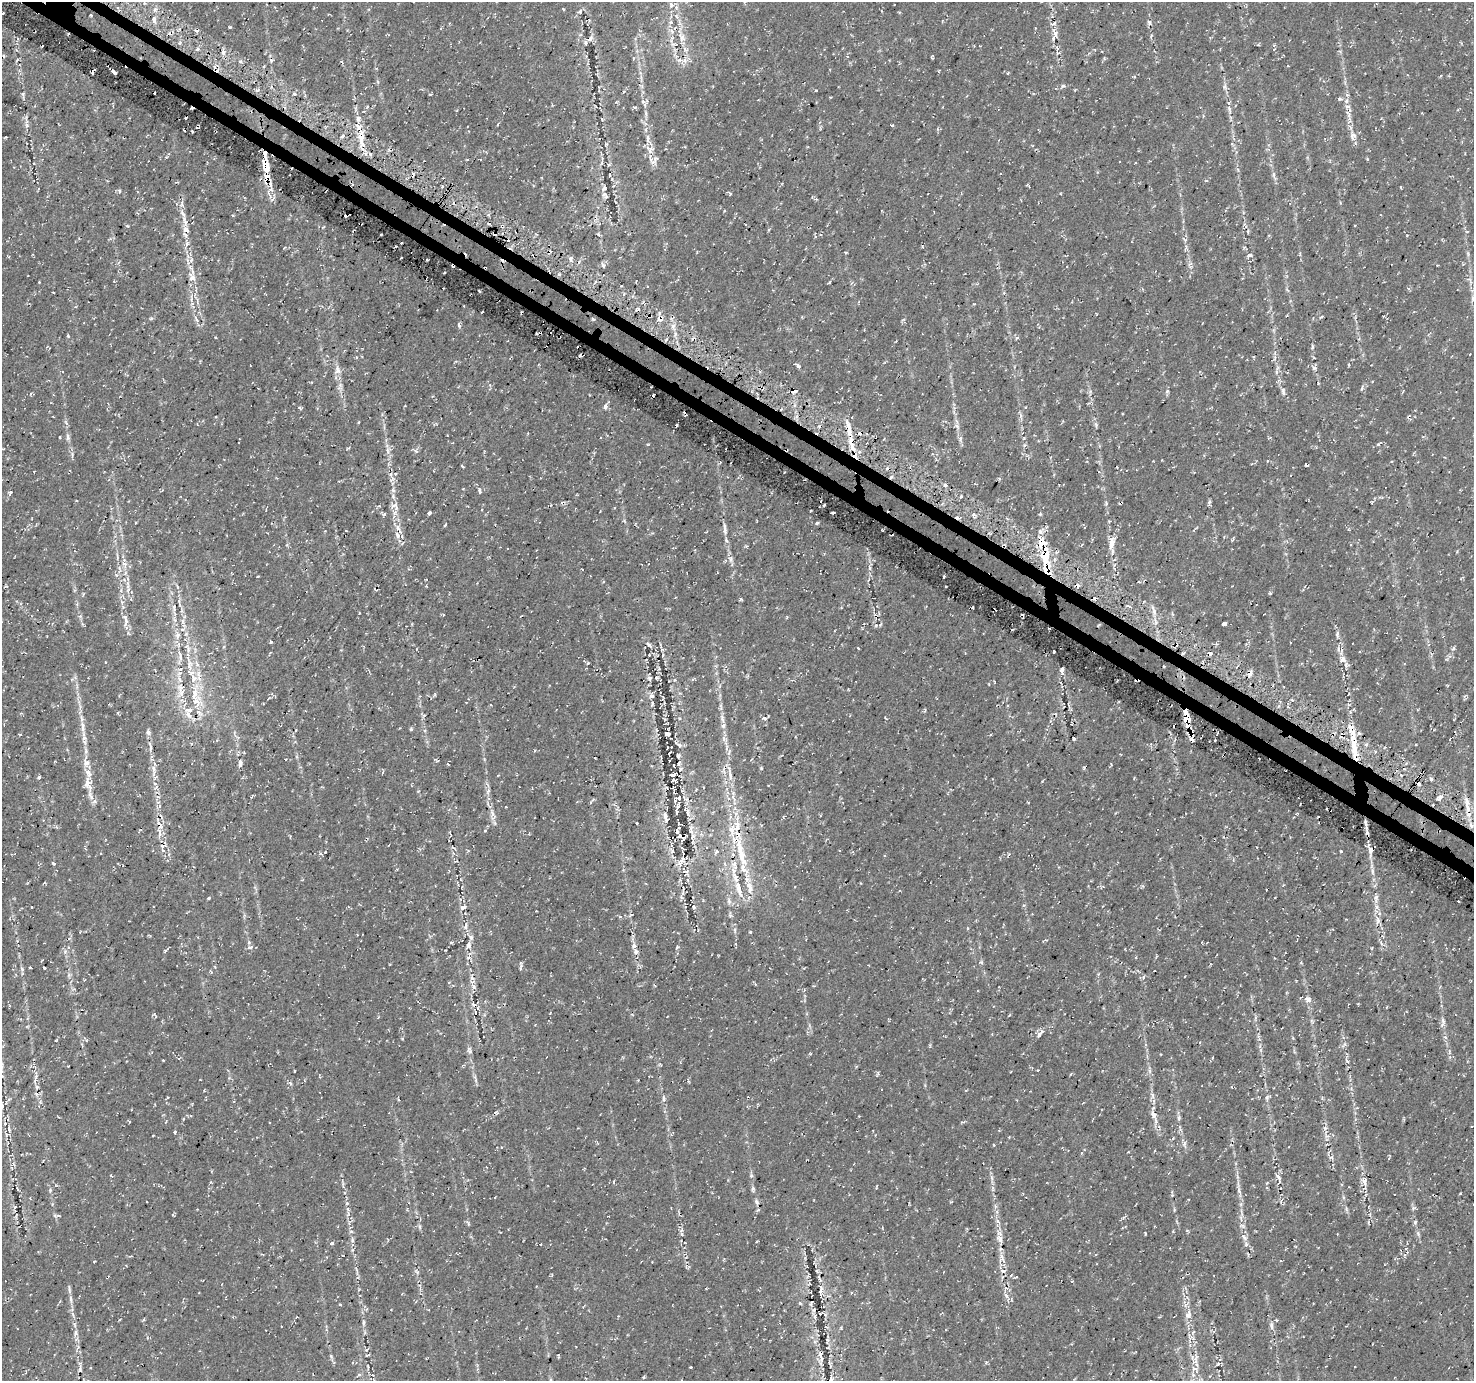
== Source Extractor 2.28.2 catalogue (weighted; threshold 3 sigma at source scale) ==
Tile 11 of 4 x 4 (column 3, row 3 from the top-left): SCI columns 2961-4432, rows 1595-2973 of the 5938 x 6020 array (HDU 1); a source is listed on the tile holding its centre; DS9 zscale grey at full resolution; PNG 1476 x 1383 px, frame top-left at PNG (2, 2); no overlay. Shown black and unused: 2% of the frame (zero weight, under 2 of 3 exposures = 2% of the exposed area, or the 3 px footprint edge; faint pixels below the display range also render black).
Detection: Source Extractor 2.28.2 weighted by HDU 2 'WHT'; one run over the whole footprint, this tile lists its part. Background 0.00342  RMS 0.003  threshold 0.0137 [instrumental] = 3 sigma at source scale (4.5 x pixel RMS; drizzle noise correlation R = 1.50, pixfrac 1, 0.0396/0.0396 arcsec/px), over >= 5 px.
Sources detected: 470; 37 cosmic-ray / hot-pixel residue — not listed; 50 inside a brighter listed object's ellipse — not listed separately; the other 383 listed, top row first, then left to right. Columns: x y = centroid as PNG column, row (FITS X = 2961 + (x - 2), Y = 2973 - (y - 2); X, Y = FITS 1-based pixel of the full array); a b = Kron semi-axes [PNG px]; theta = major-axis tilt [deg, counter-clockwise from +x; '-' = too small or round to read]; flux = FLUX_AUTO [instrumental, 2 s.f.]
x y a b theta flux
496 2 3 3 - 0.18
671 5 7 6 - 0.96
580 11 8 5 49 0.75
3 13 3 2 - 0.34
91 15 3 2 - 0.49
676 16 6 4 -88 0.53
154 19 6 3 88 2.9
1149 22 6 4 -51 0.52
449 23 3 3 - 0.23
230 27 3 3 - 0.45
197 31 6 4 -8 0.65
68 34 3 2 - 0.41
1055 34 10 7 89 1.4
681 37 17 8 -64 2.9
590 38 6 5 - 1.1
18 39 4 3 - 0.25
585 42 6 4 79 0.55
1057 48 8 4 -68 0.61
197 49 5 4 - 0.54
1274 49 4 3 - 0.35
633 58 5 3 - 0.3
685 60 8 6 -52 1.3
240 61 5 3 - 0.46
271 61 5 4 - 0.46
342 62 6 3 -44 0.44
114 72 4 3 - 1.4
1007 73 4 3 - 0.31
1063 86 6 5 - 0.6
271 87 4 4 - 0.43
1225 87 8 4 82 0.7
258 89 5 4 - 0.61
816 90 3 3 - 0.28
294 94 5 3 - 0.61
1340 99 10 4 -15 0.83
643 102 6 4 -20 0.55
367 106 3 3 - 0.58
1347 106 8 4 -1 0.64
635 107 4 4 - 0.5
1229 109 12 5 -73 1.1
1458 110 3 3 - 0.28
646 113 8 4 -82 0.62
358 118 7 7 - 1
602 119 5 3 - 0.23
1349 120 10 4 -81 1.2
27 125 6 6 - 0.65
892 125 3 3 - 0.57
1353 136 12 8 84 1.8
6 137 3 2 - 0.24
361 138 18 8 -71 4.2
650 149 12 11 - 2.3
370 154 5 4 - 0.67
166 157 3 3 - 0.25
1367 159 4 3 - 0.27
653 162 16 7 48 1.5
14 167 3 2 - 0.18
266 167 13 7 -86 4
1000 174 3 2 - 0.29
1274 175 8 4 -90 0.65
1207 181 4 3 - 0.32
1401 187 4 2 - 0.3
604 188 7 5 55 0.74
270 190 14 7 51 1.5
119 191 5 3 - 0.45
730 194 5 3 - 0.26
605 195 9 5 -61 0.74
272 199 7 3 46 0.49
183 213 13 5 -62 1.4
233 215 4 3 - 0.29
128 226 4 4 - 0.33
323 227 5 3 - 0.29
186 229 10 7 -56 1.7
1467 231 5 3 - 0.24
598 234 5 3 - 0.49
821 234 4 3 - 0.28
1185 239 6 4 -18 0.42
187 243 8 6 75 1
845 252 3 3 - 0.52
1249 255 6 4 10 0.7
8 256 5 2 - 0.26
570 259 6 5 - 0.75
1190 264 8 4 36 0.58
603 265 7 4 -75 0.71
1437 265 2 2 - 0.21
445 272 2 2 - 0.32
192 277 11 8 -79 1.9
39 282 3 2 - 0.28
829 282 5 3 - 0.29
191 298 12 3 90 0.75
1473 299 8 5 -83 0.75
639 309 4 3 - 0.72
659 313 5 3 - 0.52
1322 316 6 3 19 0.36
196 319 12 3 -62 0.76
592 319 4 3 - 0.35
459 325 6 4 -83 0.7
1039 327 3 3 - 0.24
68 336 4 3 - 0.3
216 338 3 2 - 0.24
1312 347 6 3 89 0.37
1470 354 3 2 - 0.16
798 366 8 4 -53 0.58
1314 368 6 5 - 0.62
337 370 12 8 -85 1.7
1276 372 6 4 -71 0.43
1362 388 6 4 77 0.58
794 391 4 3 - 1.2
1167 391 5 5 - 0.52
1283 392 10 5 -80 1
605 406 9 5 83 0.84
300 408 5 4 - 0.47
1020 415 7 4 -88 0.63
53 417 3 2 - 0.19
216 417 2 2 - 0.22
1096 425 7 5 -75 0.53
956 426 8 4 -28 0.7
861 433 4 3 - 2.8
68 437 9 5 -86 0.85
1270 437 5 3 - 0.3
60 438 3 2 - 0.28
960 438 7 6 - 0.75
1025 445 6 4 88 0.46
852 447 18 8 -75 3.6
388 450 9 4 -81 0.96
416 451 7 4 -44 0.47
1162 460 2 2 - 0.22
1306 465 3 2 - 0.42
462 466 4 2 - 0.61
395 474 5 4 - 0.42
891 477 5 4 - 0.56
393 490 6 5 - 0.61
479 490 7 4 -72 0.72
10 493 6 4 53 0.69
961 496 3 3 - 0.8
561 503 4 3 - 0.39
1119 503 4 3 - 0.35
395 506 14 9 -50 1.9
833 512 3 2 - 0.44
429 513 3 3 - 3.5
384 514 5 3 - 0.45
973 515 8 4 88 0.86
958 517 4 3 - 2.5
1007 518 4 3 - 0.33
136 522 3 2 - 0.26
817 523 4 3 - 0.54
445 525 4 2 - 0.55
1084 527 3 3 - 0.34
398 528 10 7 -51 1.6
725 530 12 5 -83 1.2
1041 531 11 8 51 2
1233 539 5 3 - 0.37
1043 543 12 8 15 3.5
1111 543 18 8 87 3
1045 556 15 9 44 4.6
730 559 11 7 -72 1.2
125 564 10 7 -73 1.8
870 568 5 3 - 0.41
1046 570 14 6 -65 3.8
116 575 7 5 -22 0.65
258 576 3 3 - 0.58
944 576 3 2 - 0.35
603 582 3 3 - 0.55
128 587 20 5 -81 2
83 595 4 3 - 0.41
740 599 4 3 - 0.42
179 601 8 3 -85 0.53
174 608 12 4 -78 0.95
787 617 4 3 - 0.28
183 621 7 4 -71 0.69
126 622 13 5 85 1.4
881 624 5 3 - 0.32
1224 624 4 3 - 5.7
1012 630 3 2 - 0.29
1337 634 9 5 90 0.71
178 635 11 6 76 1.6
271 642 3 3 - 1.4
649 644 8 4 -47 0.56
186 647 8 4 -6 0.78
858 648 3 2 - 0.26
1454 648 5 4 - 0.63
1054 651 3 3 - 0.62
663 655 5 3 - 0.25
180 656 17 4 -77 1.3
1343 659 8 8 - 1.5
105 662 4 3 - 0.19
588 663 4 3 - 0.3
189 665 15 6 87 2
1164 666 3 2 - 0.25
1062 670 5 4 - 0.99
1250 673 5 4 - 2.9
650 678 7 6 - 0.73
193 679 11 7 80 2.1
180 680 10 4 -51 0.82
652 696 7 6 - 0.78
196 701 19 13 -19 5.5
652 703 6 3 90 0.37
190 716 8 5 -22 0.85
722 718 12 5 -71 1.1
764 718 7 4 -1 0.81
1187 719 9 7 54 2.7
82 727 18 5 -86 2.2
1351 727 8 6 26 1.6
411 729 5 3 - 0.37
296 730 3 2 - 0.23
667 734 4 3 - 0.76
20 735 4 3 - 0.27
724 738 8 4 90 0.84
1192 739 5 4 - 1
1215 741 3 2 - 0.61
679 745 6 5 - 0.83
150 746 18 5 -82 1.6
667 748 3 2 - 0.24
1355 749 21 8 -85 4.6
729 752 8 3 60 0.43
670 753 3 2 - 0.24
678 756 4 3 - 0.5
86 762 15 8 -80 2.2
240 763 9 5 -89 0.9
678 763 4 4 - 0.49
448 764 4 2 - 0.28
674 765 3 2 - 0.33
154 768 11 6 -87 1.5
730 775 14 5 -76 1.5
1401 775 4 3 - 0.65
39 778 5 4 - 0.4
1431 779 4 4 - 0.48
674 780 7 4 -21 0.26
1418 783 4 3 - 3.6
88 784 16 10 -76 3
156 787 6 5 - 0.72
488 791 7 5 66 0.69
158 797 5 3 - 0.38
679 797 8 5 52 0.98
1440 797 5 4 - 2.5
1467 802 14 4 -72 1.7
678 806 8 3 71 0.75
688 813 13 5 -79 1.2
493 815 18 7 -79 1.8
665 815 11 5 -83 1.2
637 823 2 2 - 0.27
160 825 16 7 -64 2.4
691 830 15 6 -83 1.7
732 830 15 9 88 3.5
485 831 4 3 - 0.3
680 836 7 5 -24 1.3
453 847 7 2 -44 0.33
682 849 4 3 - 0.35
163 850 6 4 -29 0.44
1370 850 9 7 -50 1.3
1341 851 3 3 - 0.37
325 852 4 3 - 0.28
716 852 6 4 52 0.57
320 853 4 4 - 0.48
742 858 28 8 -62 6.1
681 861 13 7 55 1.7
53 863 4 3 - 0.46
735 863 13 7 60 2.1
1372 871 9 4 -89 0.78
749 887 19 8 -75 3.5
739 889 27 8 -73 4.4
208 898 4 3 - 0.33
1376 898 10 5 84 1
729 901 8 4 -89 0.77
31 907 3 2 - 0.18
693 907 6 4 -61 0.56
463 908 6 4 27 1
631 915 5 3 - 0.43
730 915 9 4 -87 0.6
1378 920 12 6 85 1.5
466 926 12 5 81 1.1
735 930 6 4 -72 0.5
750 932 3 3 - 0.32
249 942 6 5 - 0.51
451 942 4 3 - 0.34
468 945 8 6 84 1.3
634 946 7 6 - 1.1
250 947 7 4 24 0.7
677 948 5 3 - 0.48
166 950 8 2 34 0.35
468 957 7 4 21 0.65
948 962 3 2 - 0.24
981 962 5 5 - 0.44
521 966 6 3 19 0.47
44 967 3 3 - 1.5
22 969 6 4 -73 0.5
69 975 5 5 - 0.53
1143 977 7 4 72 0.5
472 978 11 6 -65 1.4
1307 999 9 6 -4 1.1
474 1004 7 5 -55 0.95
550 1013 4 3 - 0.22
1009 1015 3 2 - 0.29
667 1017 3 2 - 0.17
1443 1022 14 5 80 1.1
1039 1035 7 5 59 1.1
1445 1037 6 4 -43 0.53
56 1041 3 2 - 0.33
469 1051 9 6 -71 0.87
163 1060 2 2 - 0.26
1347 1061 8 4 -54 0.51
1038 1070 3 3 - 0.29
294 1071 3 3 - 0.79
1239 1071 3 2 - 0.31
1070 1074 4 3 - 0.24
35 1079 17 3 84 1.3
475 1079 12 4 -81 0.73
290 1083 7 4 -53 0.44
1152 1095 9 5 -67 0.87
1267 1097 9 5 47 0.64
664 1098 8 4 -89 0.6
398 1099 6 2 -76 0.31
2 1105 8 3 -78 0.55
1154 1115 17 7 -71 2.5
859 1116 2 2 - 0.24
1179 1118 7 5 89 0.59
166 1120 5 3 - 0.29
1325 1128 7 4 46 0.57
9 1129 11 5 -77 1.1
175 1132 4 3 - 0.5
153 1135 3 2 - 0.28
1173 1138 5 3 - 0.3
1184 1144 9 4 -85 0.77
994 1145 3 3 - 0.3
1331 1157 7 4 -18 0.54
1389 1157 6 2 72 0.32
486 1167 3 2 - 0.18
751 1175 6 5 - 0.5
992 1178 7 4 -71 0.63
1279 1178 13 5 -59 1
210 1182 4 4 - 0.28
614 1182 4 2 - 0.42
1364 1182 9 7 -86 1.4
753 1189 8 5 -88 0.58
50 1190 5 4 - 0.37
1239 1191 8 5 -66 0.78
1172 1195 5 4 - 0.27
756 1202 6 3 -65 0.33
951 1202 3 3 - 0.38
347 1203 5 3 - 0.31
1413 1208 6 5 - 0.49
55 1215 7 4 -2 0.55
1415 1222 5 5 - 0.48
420 1227 6 4 -88 0.45
681 1230 6 3 21 0.46
351 1231 6 4 0 0.38
1145 1233 4 3 - 0.25
1418 1233 8 5 -71 0.62
1244 1237 9 5 -47 1
1000 1238 17 8 -84 2.5
352 1240 7 5 -82 0.62
331 1243 5 4 - 0.59
1296 1246 4 3 - 0.29
342 1255 2 2 - 0.28
1002 1258 14 9 -81 2
94 1261 3 2 - 0.24
688 1266 6 3 -17 0.41
1011 1275 4 4 - 0.29
1002 1277 5 3 - 0.2
1072 1281 4 3 - 0.26
1006 1288 5 3 - 0.37
820 1290 14 5 80 1.2
851 1293 4 2 - 0.19
1006 1295 8 4 -47 0.78
71 1299 12 5 -84 1.2
800 1303 5 3 - 0.34
340 1304 3 3 - 0.32
1188 1315 9 6 77 1.7
1276 1320 4 3 - 0.32
363 1322 9 4 90 0.57
1271 1326 11 4 -89 0.86
75 1333 8 6 82 1
1192 1337 8 6 -23 1
815 1342 6 4 -72 0.47
366 1350 5 3 - 0.31
331 1356 6 4 -46 0.42
821 1358 18 5 80 1.1
1195 1361 18 6 87 2.2
1218 1364 5 4 - 0.37
691 1367 3 2 - 0.27
80 1369 13 4 81 0.77
359 1374 6 4 34 0.53
644 1377 4 3 - 0.3
551 1380 9 4 -82 0.67
830 1380 6 4 72 1.3
Overlapping masked pixels (flux is a lower limit): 19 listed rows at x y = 68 34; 681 37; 266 167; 794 391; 861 433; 852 447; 891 477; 958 517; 1043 543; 1045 556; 1046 570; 1250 673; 1187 719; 1192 739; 1418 783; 679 797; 160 825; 820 1290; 821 1358
Isophote crosses this tile's border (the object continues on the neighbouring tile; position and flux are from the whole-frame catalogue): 5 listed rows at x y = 496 2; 1473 299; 2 1105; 551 1380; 830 1380
Unlisted compact peaks at least as high as the median listed source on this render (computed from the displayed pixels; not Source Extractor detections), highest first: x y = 479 291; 1154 611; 1378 444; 811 510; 151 318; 23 94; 761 768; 1209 502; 1040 514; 1270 593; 65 952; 922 246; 1460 1193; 946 586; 402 1039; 1338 649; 72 454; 673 326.